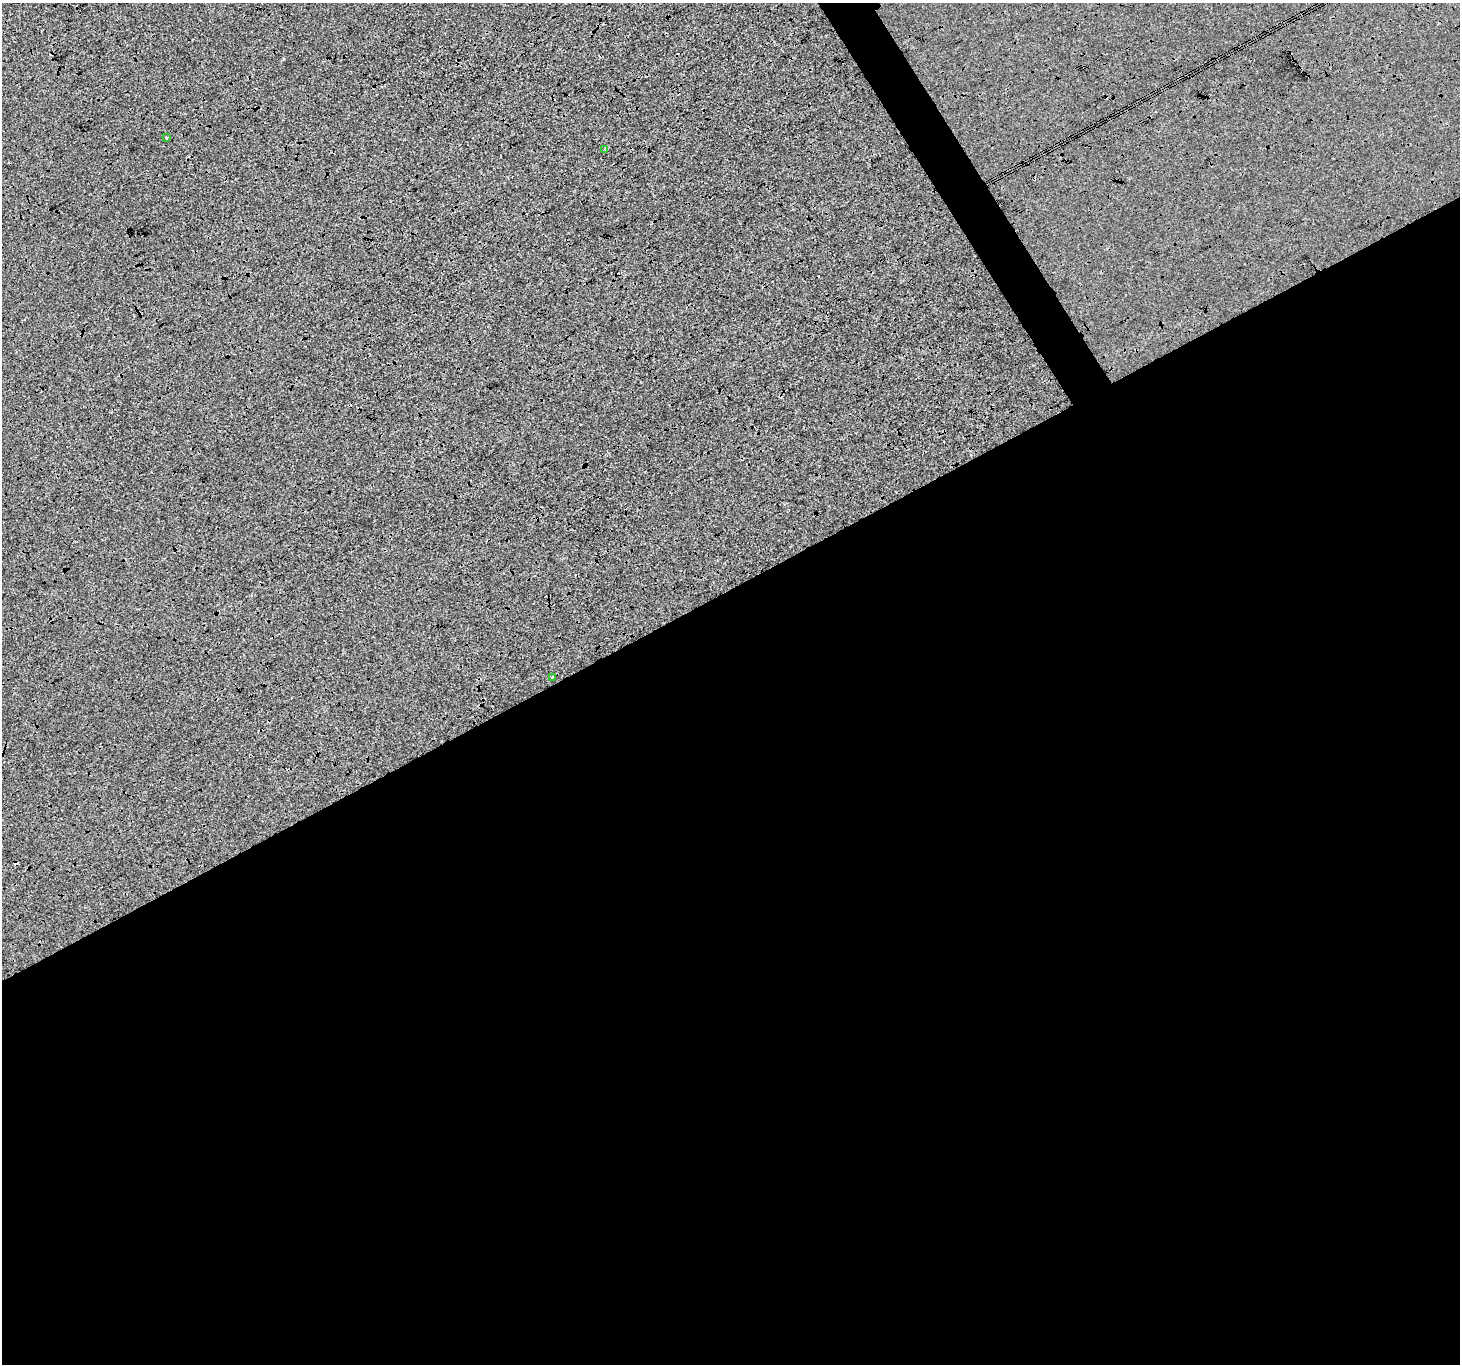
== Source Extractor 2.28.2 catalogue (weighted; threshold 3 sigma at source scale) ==
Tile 15 of 4 x 4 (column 3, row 4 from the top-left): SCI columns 2921-4378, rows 173-1534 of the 5837 x 5734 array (HDU 1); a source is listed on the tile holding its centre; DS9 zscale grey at full resolution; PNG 1462 x 1366 px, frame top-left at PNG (2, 3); each listed source drawn as its Kron ellipse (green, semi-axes under 4 px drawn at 4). Shown black and unused: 58% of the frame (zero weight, under 3 of 4 exposures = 2% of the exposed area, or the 3 px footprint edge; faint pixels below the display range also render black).
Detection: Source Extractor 2.28.2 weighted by HDU 2 'WHT'; one run over the whole footprint, this tile lists its part. Background -7.37e-04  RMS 0.0064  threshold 0.0286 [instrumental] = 3 sigma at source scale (4.5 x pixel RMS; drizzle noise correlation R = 1.50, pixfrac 1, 0.0396/0.0396 arcsec/px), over >= 5 px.
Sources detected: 4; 1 cosmic-ray / hot-pixel residue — neither listed nor drawn; the other 3 listed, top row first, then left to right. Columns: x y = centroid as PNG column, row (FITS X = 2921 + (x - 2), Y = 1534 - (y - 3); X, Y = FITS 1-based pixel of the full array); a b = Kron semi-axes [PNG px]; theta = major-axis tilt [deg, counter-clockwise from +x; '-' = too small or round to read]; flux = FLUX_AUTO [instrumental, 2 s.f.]
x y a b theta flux
166 138 3 3 - 0.92
605 149 4 3 - 0.73
552 677 3 2 - 0.65